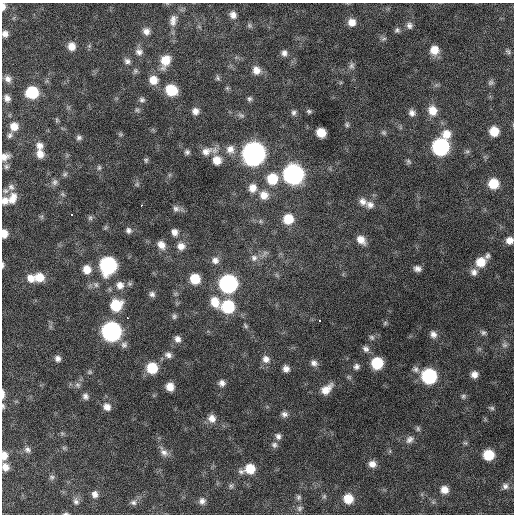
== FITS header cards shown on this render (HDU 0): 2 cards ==
NAXIS1  =                  512 / Axis length
NAXIS2  =                  512 / Axis length

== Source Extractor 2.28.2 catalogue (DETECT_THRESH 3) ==
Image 512 x 512 px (HDU 0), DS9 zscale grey, 1 PNG px = 1 image px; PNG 516 x 516 px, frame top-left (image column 1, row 512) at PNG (2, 3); no overlay
Background 659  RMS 20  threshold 59.2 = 3 sigma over >= 5 px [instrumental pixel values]
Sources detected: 172; all 172 listed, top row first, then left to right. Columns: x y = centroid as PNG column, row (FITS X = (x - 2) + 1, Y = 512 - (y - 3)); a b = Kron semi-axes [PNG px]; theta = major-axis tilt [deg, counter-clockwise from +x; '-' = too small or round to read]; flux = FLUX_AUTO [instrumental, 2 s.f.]
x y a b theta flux
3 6 8 5 90 6500
233 15 8 6 -57 7300
173 20 15 9 75 9200
352 22 8 8 - 12000
409 25 8 8 - 5100
249 26 7 6 - 2600
397 30 7 7 - 3200
146 31 9 8 - 7300
5 34 7 7 - 7000
384 39 8 5 20 2600
72 46 10 9 - 12000
434 50 9 9 - 17000
508 51 8 5 -46 3000
139 52 9 8 - 6600
284 53 8 7 - 5800
127 61 9 7 -29 4900
165 61 13 9 68 24000
352 65 9 7 79 4300
256 70 10 9 - 11000
135 71 8 7 - 3100
218 78 7 5 -51 2600
8 79 10 8 -41 6900
153 80 10 9 - 16000
491 83 9 6 44 3500
171 90 10 9 - 40000
32 92 9 9 - 63000
7 98 8 6 -66 6300
249 99 6 6 - 2900
142 100 8 6 -11 3700
137 110 6 6 - 2500
195 111 8 7 - 7600
309 111 7 5 -16 2800
432 111 12 10 -69 17000
294 113 8 6 84 3800
412 113 8 8 - 6100
241 115 10 5 -25 3600
57 120 6 5 - 1900
347 125 7 6 - 2500
14 126 9 9 - 14000
494 131 8 8 - 24000
321 133 8 7 - 22000
384 133 7 6 - 2700
120 134 6 5 - 2000
446 134 11 11 - 16000
10 135 8 6 50 3500
79 137 7 6 - 3700
40 146 9 8 - 7800
440 147 10 10 - 240000
230 149 11 10 - 11000
206 151 16 11 26 13000
467 151 6 6 - 2600
187 152 7 6 - 3400
40 154 9 8 - 11000
254 154 11 11 - 910000
5 157 10 7 23 8600
146 160 6 6 - 2400
217 160 10 10 - 16000
408 161 8 5 -51 2600
6 167 7 7 - 3300
99 168 7 5 89 2900
65 174 8 6 17 2900
293 174 11 10 - 520000
272 179 11 10 - 37000
55 182 9 7 87 4600
137 184 5 5 - 2300
493 184 9 8 - 32000
11 187 9 8 - 5300
252 188 10 9 - 12000
5 191 8 7 - 4000
62 194 7 5 -36 2500
264 195 11 11 - 14000
12 198 16 10 68 16000
4 201 9 8 - 8900
362 202 12 9 -42 8800
141 205 3 2 - 5100
370 205 11 10 - 9000
176 209 9 8 - 5000
71 214 3 3 - 7500
90 218 8 6 76 2800
288 219 10 9 - 30000
260 221 6 4 -90 1900
128 230 7 7 - 4300
174 232 8 7 - 7000
4 233 7 5 -84 14000
361 240 11 8 -46 13000
509 240 7 7 - 9500
161 245 10 8 -48 10000
181 246 9 9 - 10000
487 256 8 7 - 4100
254 258 10 9 - 7500
215 260 10 9 - 7300
481 262 11 10 - 24000
3 265 8 4 88 2700
108 265 10 10 - 250000
87 269 9 9 - 15000
417 269 7 6 - 5900
474 272 9 9 - 7400
39 277 10 9 - 20000
31 278 10 9 - 13000
195 279 9 8 - 32000
228 284 10 10 - 330000
96 285 8 7 - 4500
120 285 12 11 - 12000
152 294 8 7 - 4600
215 302 14 10 -62 21000
116 305 11 10 - 44000
228 307 10 10 - 77000
174 316 7 6 - 3200
127 318 3 2 - 9600
319 321 3 3 - 10000
385 323 6 5 - 2100
245 326 9 4 -50 2600
111 331 10 10 - 440000
483 332 9 7 -29 3900
433 334 9 8 - 7200
372 337 8 6 -44 3300
177 339 9 8 - 6700
124 345 9 8 - 4900
504 345 8 8 - 4800
366 349 9 7 -43 5500
168 355 9 7 -17 5800
58 358 7 7 - 5600
266 359 10 9 - 8900
314 363 9 8 - 6400
377 363 9 9 - 52000
356 366 8 7 - 4700
152 368 9 9 - 42000
286 369 7 7 - 7200
416 369 10 8 -29 4900
90 372 7 5 1 2300
474 374 8 7 - 8800
429 376 10 9 - 160000
222 383 8 8 - 6100
78 385 9 7 -50 4400
170 387 7 7 - 14000
326 389 15 9 41 15000
3 394 11 4 -89 5400
85 396 8 7 - 5000
463 396 8 7 - 3300
3 406 8 4 -75 2500
107 407 10 9 - 9100
492 408 8 5 -16 2800
284 414 8 7 - 5300
212 418 11 10 - 11000
418 429 8 5 -75 2900
62 433 6 4 -19 2100
278 436 8 7 - 5000
410 439 12 9 33 7300
465 443 6 5 - 2200
274 445 8 8 - 4400
64 448 6 5 - 2200
27 450 9 7 -48 4700
164 452 14 8 -51 8100
4 455 9 6 89 10000
488 455 8 8 - 40000
372 464 8 7 - 9000
5 467 8 7 - 10000
250 469 10 9 - 28000
241 472 8 7 - 4700
52 477 8 7 - 3200
231 486 7 6 - 3200
505 486 9 8 - 5700
444 490 8 8 - 12000
95 494 9 8 - 7100
324 496 6 5 - 2400
298 497 8 6 89 3500
348 499 9 9 - 25000
76 501 10 8 -70 5800
202 501 9 8 - 6200
133 502 9 7 -2 4500
299 508 8 7 - 4500
66 514 7 3 -4 1900
At the frame edge (FLAGS 8, measured only in part): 12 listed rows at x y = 3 6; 5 34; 5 157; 4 201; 4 233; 509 240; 3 265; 3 394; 3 406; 4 455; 5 467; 66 514